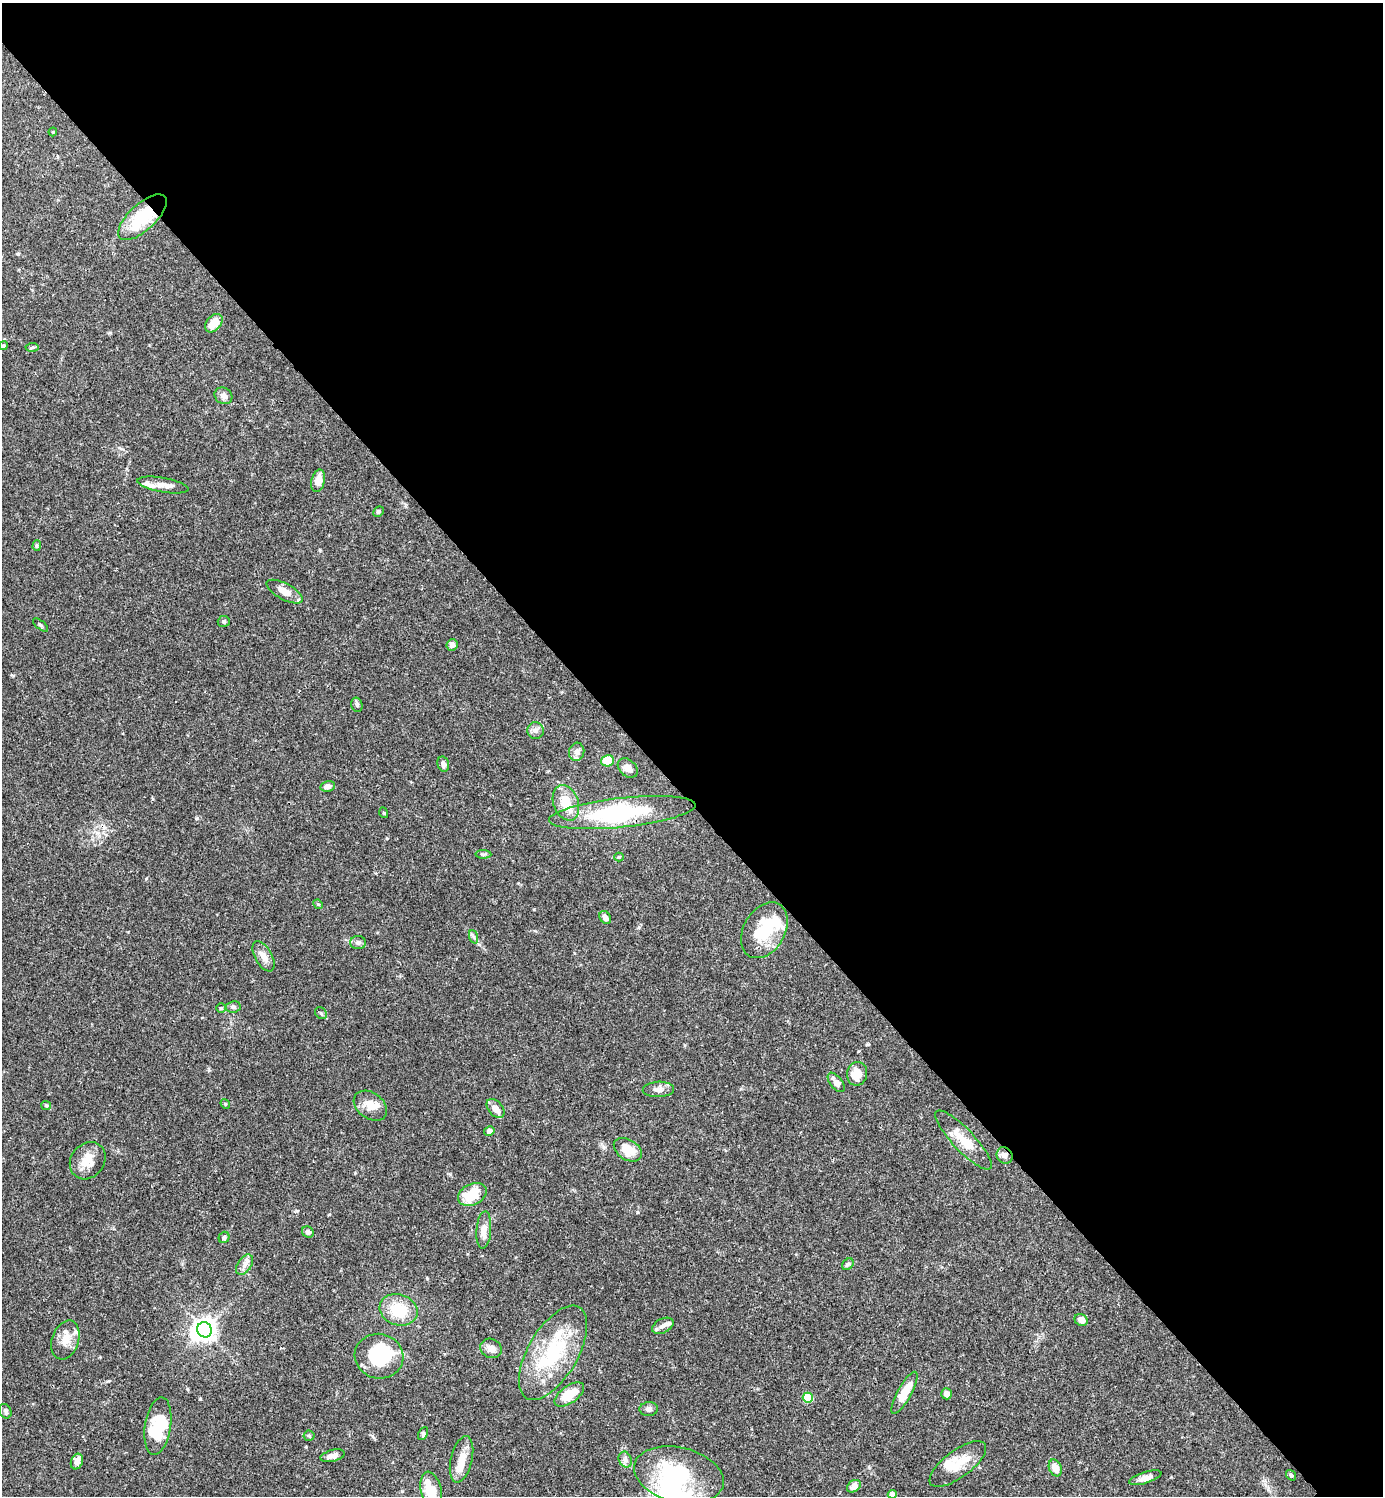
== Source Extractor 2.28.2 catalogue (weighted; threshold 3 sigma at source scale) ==
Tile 3 of 4 x 4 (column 3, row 1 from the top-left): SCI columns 3062-4442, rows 4484-5977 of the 5981 x 5981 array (HDU 1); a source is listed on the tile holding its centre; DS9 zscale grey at full resolution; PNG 1385 x 1498 px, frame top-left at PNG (2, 3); each listed source drawn as its Kron ellipse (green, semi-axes under 4 px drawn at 4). Shown black and unused: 54% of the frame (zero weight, under 3 of 4 exposures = <1% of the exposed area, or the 3 px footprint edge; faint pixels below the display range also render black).
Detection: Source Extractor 2.28.2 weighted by HDU 2 'WHT'; one run over the whole footprint, this tile lists its part. Background 0.066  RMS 0.0032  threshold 0.0144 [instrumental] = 3 sigma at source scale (4.5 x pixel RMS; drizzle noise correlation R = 1.50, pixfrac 1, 0.05/0.05 arcsec/px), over >= 5 px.
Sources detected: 95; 5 inside a brighter object's white glare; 1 cosmic-ray / hot-pixel residue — neither listed nor drawn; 7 inside a brighter listed object's ellipse — not listed separately; the other 82 listed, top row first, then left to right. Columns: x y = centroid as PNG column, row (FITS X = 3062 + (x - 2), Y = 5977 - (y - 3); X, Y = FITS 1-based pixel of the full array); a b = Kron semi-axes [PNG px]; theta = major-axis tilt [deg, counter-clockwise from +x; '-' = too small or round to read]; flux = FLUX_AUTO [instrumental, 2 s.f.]
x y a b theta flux
53 132 4 3 - 0.31
142 217 30 13 43 15
214 323 10 7 48 5.1
3 346 4 4 - 0.55
32 347 6 4 4 0.53
223 396 9 8 - 1.5
318 481 11 6 76 3.6
163 485 26 7 -10 2.9
378 512 5 5 - 0.64
37 546 5 4 - 0.43
285 592 20 8 -28 3.8
224 621 6 5 - 0.56
41 625 9 3 -40 0.43
452 645 6 5 - 1.5
357 705 7 5 -74 0.67
536 731 8 8 - 1.4
577 752 9 7 74 1.6
608 761 6 5 - 7.8
443 764 8 5 -76 1.2
628 768 11 8 -42 1.8
328 786 7 5 11 1.3
566 803 18 12 -70 7
384 813 5 3 - 0.28
622 813 73 15 6 24
483 854 8 4 -1 0.52
619 857 4 4 - 0.32
318 904 5 4 - 0.37
605 917 7 5 -55 1.3
764 930 30 20 60 13
474 937 7 4 -70 0.65
358 943 8 6 0 0.89
263 956 17 8 -61 2.6
233 1007 7 5 9 0.71
221 1008 5 5 - 0.5
321 1013 6 5 - 0.55
857 1074 12 10 80 5.2
836 1082 11 6 -51 2.1
658 1089 16 8 2 1.8
225 1104 5 4 - 0.4
46 1105 5 4 - 0.37
370 1106 18 13 -36 4.1
495 1108 11 7 -50 2.8
489 1131 5 4 - 1.4
963 1140 39 10 -47 6.7
628 1150 15 10 -32 5.5
1005 1155 8 7 - 1.3
88 1161 20 16 51 5.1
472 1194 15 10 26 9.5
484 1230 19 7 86 2.9
308 1232 6 5 - 1.1
224 1237 6 5 - 0.68
848 1264 6 5 - 0.6
245 1265 11 7 56 1.7
399 1310 19 15 -16 10
1081 1320 7 5 -30 1.9
663 1326 11 7 27 1.4
204 1330 8 7 - 210
65 1340 20 13 71 4.2
491 1348 11 9 -28 2.1
553 1353 53 25 60 24
379 1356 24 22 -12 20
904 1393 24 6 61 6.2
569 1394 17 8 35 7
947 1394 5 5 - 1.8
808 1398 5 5 - 13
649 1409 9 7 5 1.1
5 1411 7 6 - 0.65
158 1426 29 13 81 13
423 1434 7 4 64 0.57
309 1436 5 5 - 0.46
333 1456 12 6 13 1.9
461 1459 24 10 76 4.8
625 1460 8 6 -69 1.2
77 1461 8 6 69 2.1
958 1464 34 13 37 7.3
1055 1468 9 6 -67 3.3
679 1475 46 27 -14 29
1291 1475 5 4 - 0.59
1145 1478 17 5 17 2
854 1486 7 5 35 2.2
431 1491 20 10 -78 9.3
892 1494 4 4 - 2.4
Overlapping masked pixels (flux is a lower limit): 3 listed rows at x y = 142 217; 622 813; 1005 1155
Isophote crosses this tile's border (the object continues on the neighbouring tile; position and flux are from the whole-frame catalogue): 2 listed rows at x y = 431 1491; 892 1494
Unlisted compact peaks at least as high as the median listed source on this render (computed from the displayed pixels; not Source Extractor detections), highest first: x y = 450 1174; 637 1212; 197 818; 387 838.